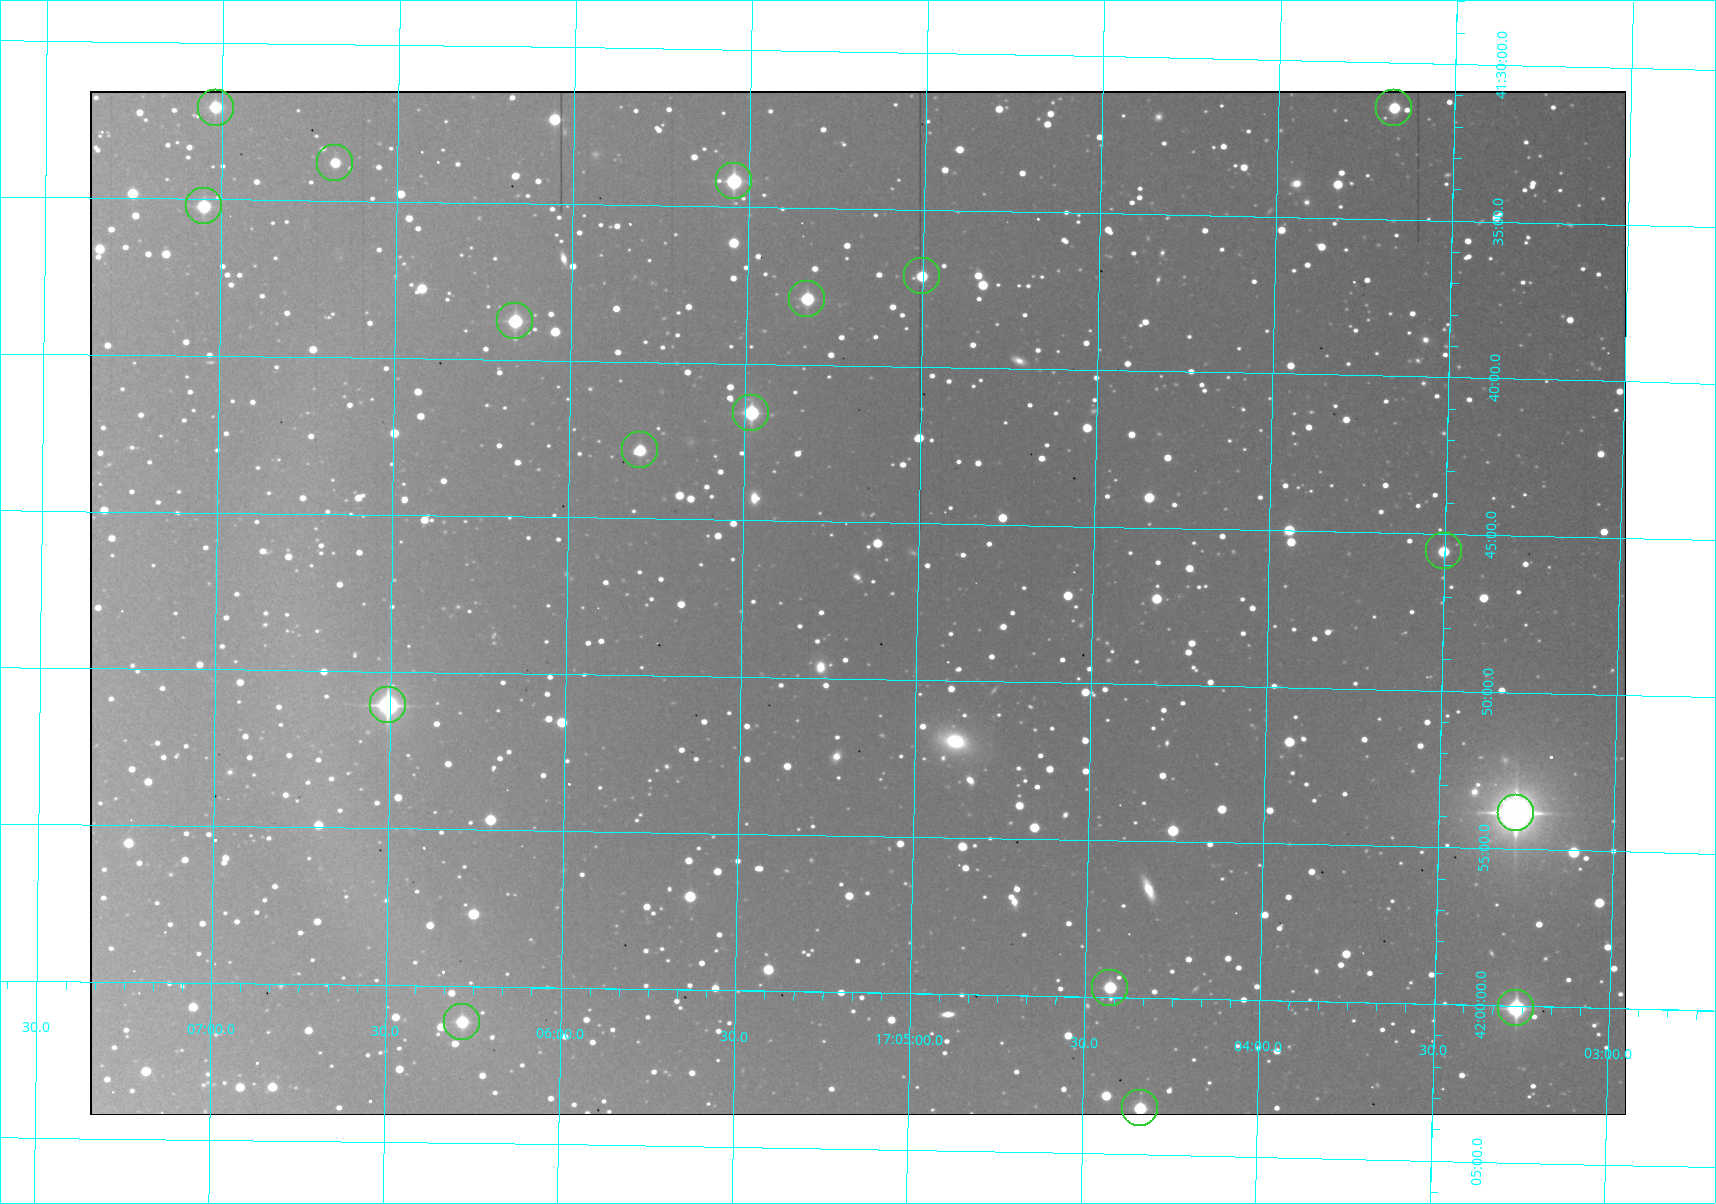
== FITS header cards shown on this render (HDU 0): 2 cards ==
NAXIS1  =                 1536 /fastest changing axis
NAXIS2  =                 1024 /next to fastest changing axis

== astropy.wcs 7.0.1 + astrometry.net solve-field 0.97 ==
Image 1536 x 1024 px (HDU 0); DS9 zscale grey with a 90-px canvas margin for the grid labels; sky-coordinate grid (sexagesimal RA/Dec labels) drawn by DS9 from the SOLVED WCS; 17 Tycho-2 reference stars matched to detected sources circled (green)
Header WCS: none
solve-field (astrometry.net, Tycho-2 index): SOLVED blind (the file carries no WCS)
Solved WCS: RA---TAN-SIP/DEC--TAN-SIP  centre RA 17:05:10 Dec +41:48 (256.29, +41.79 deg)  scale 1.91 arcsec/px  FOV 49.0' x 32.7'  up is +179 deg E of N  parity flipped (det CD > 0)
(file carries no celestial WCS; the grid is the blind solution)
Tycho-2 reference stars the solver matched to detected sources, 17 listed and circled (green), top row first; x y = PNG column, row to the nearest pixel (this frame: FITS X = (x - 90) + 1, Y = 1024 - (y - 91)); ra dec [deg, ICRS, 3 dp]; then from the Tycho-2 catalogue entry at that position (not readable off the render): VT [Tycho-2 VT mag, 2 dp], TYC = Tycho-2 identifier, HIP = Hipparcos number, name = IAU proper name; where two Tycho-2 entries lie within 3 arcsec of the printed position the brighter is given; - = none
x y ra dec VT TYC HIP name
216 108 256.755 +41.535 11.45 3080-312-1 - -
1394 108 255.918 +41.524 11.62 3080-754-1 - -
335 163 256.669 +41.563 11.68 3080-606-1 - -
734 181 256.386 +41.570 10.33 3080-152-1 - -
204 206 256.762 +41.587 11.16 3080-602-1 - -
922 276 256.251 +41.619 11.76 3080-980-1 - -
807 299 256.332 +41.632 10.89 3080-6-1 - -
515 321 256.540 +41.646 10.79 3080-748-1 - -
751 413 256.370 +41.693 10.19 3080-652-1 - -
640 450 256.449 +41.714 11.42 3080-946-1 - -
1444 551 255.876 +41.759 11.93 3080-792-1 - -
388 705 256.626 +41.851 9.45 3080-172-1 83712 -
1516 813 255.820 +41.897 8.11 3080-1398-1 83447 -
1110 988 256.107 +41.995 11.25 3080-1207-1 - -
1516 1008 255.816 +42.001 9.83 3080-1121-1 83444 -
462 1022 256.570 +42.019 11.50 3080-1101-1 - -
1140 1108 256.084 +42.059 11.25 3080-1074-1 - -